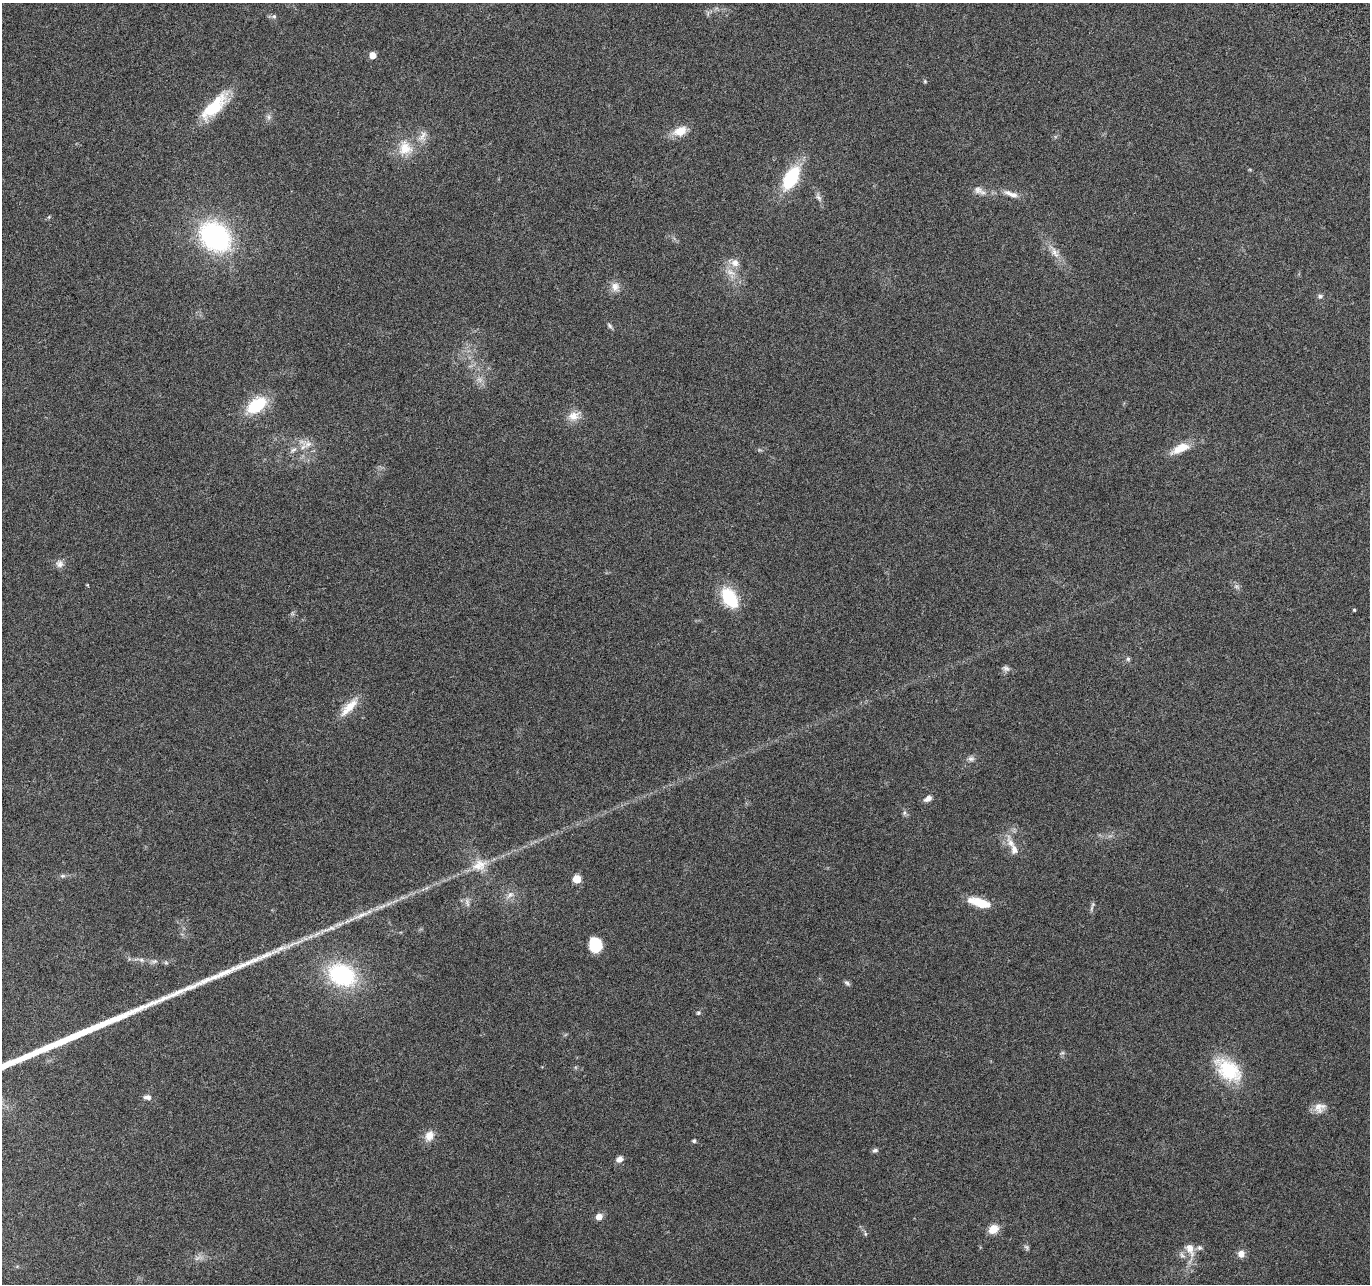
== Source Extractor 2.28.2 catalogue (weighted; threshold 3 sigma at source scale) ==
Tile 10 of 4 x 4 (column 2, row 3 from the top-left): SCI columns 1391-2758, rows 1551-2832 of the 5525 x 5730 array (HDU 1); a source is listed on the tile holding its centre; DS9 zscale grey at full resolution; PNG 1372 x 1286 px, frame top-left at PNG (2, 3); no overlay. Nothing masked; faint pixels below the display range render black.
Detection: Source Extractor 2.28.2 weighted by HDU 2 'WHT'; one run over the whole footprint, this tile lists its part. Background 0.0499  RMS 0.0043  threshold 0.0178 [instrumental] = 3 sigma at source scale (4.09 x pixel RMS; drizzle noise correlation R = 1.36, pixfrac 0.8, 0.0396/0.0396 arcsec/px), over >= 5 px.
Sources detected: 71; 3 too faint to see at this stretch — not listed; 3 inside a brighter listed object's ellipse — not listed separately; the other 65 listed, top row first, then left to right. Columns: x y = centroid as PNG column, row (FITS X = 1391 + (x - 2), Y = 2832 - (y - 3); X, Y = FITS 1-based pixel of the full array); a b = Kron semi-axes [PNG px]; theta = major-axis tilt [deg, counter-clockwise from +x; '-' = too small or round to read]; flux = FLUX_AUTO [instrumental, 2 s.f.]
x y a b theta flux
274 16 7 6 - 0.93
372 55 5 5 - 6.2
925 81 5 4 - 0.49
214 106 41 14 46 17
269 117 7 6 - 1.2
680 131 17 11 20 6.3
422 136 19 10 60 4
405 148 22 20 -87 9.8
791 178 25 13 60 25
978 190 15 10 -15 2.8
1011 194 22 7 -20 3.5
819 198 10 6 -57 1.5
215 236 33 25 -42 67
1054 252 20 10 -60 4.3
735 263 12 11 - 3.2
731 272 17 7 -26 3.5
615 287 13 10 -86 3.2
1320 296 6 6 - 1.1
610 326 10 4 -52 0.88
256 405 20 12 35 20
574 416 18 12 22 4.8
308 444 19 11 -10 4.5
1180 448 23 10 24 7.6
293 450 12 6 34 1.8
59 564 11 10 - 2.2
729 598 19 12 -59 23
1354 610 3 3 - 0.47
1128 659 5 5 - 0.8
1006 668 10 7 -25 1.3
349 707 31 10 47 7.3
971 759 9 7 0 1.4
928 798 10 6 31 2.1
904 813 6 6 - 0.86
1011 843 26 9 -65 4.7
479 865 24 16 21 7.9
62 876 7 5 0 0.94
577 879 5 5 - 13
510 895 12 7 41 2.3
467 902 14 6 -80 1.7
980 903 24 8 -17 11
1093 904 8 5 58 0.86
361 915 34 6 22 6.1
328 929 35 7 19 5.7
296 943 30 4 22 5.2
595 945 14 12 -76 12
141 960 8 6 -21 1.1
154 961 10 5 13 1.3
166 963 6 4 -1 0.7
342 975 26 20 -25 44
847 983 9 5 -38 0.92
698 1013 6 5 - 0.61
1062 1053 6 4 18 0.61
1228 1070 32 19 -41 24
147 1097 10 7 -7 1.8
1319 1108 16 13 28 3.9
429 1136 15 11 63 4.1
694 1141 5 5 - 0.65
875 1150 8 5 17 0.95
619 1159 8 6 36 2.3
599 1217 6 5 - 4
993 1229 11 9 37 5.2
865 1234 6 4 -89 0.54
1027 1247 8 5 -42 0.89
1190 1249 21 11 -66 5.1
1241 1254 8 7 - 3.1
Unlisted compact peaks at least as high as the median listed source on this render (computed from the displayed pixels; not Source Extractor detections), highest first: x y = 255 960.